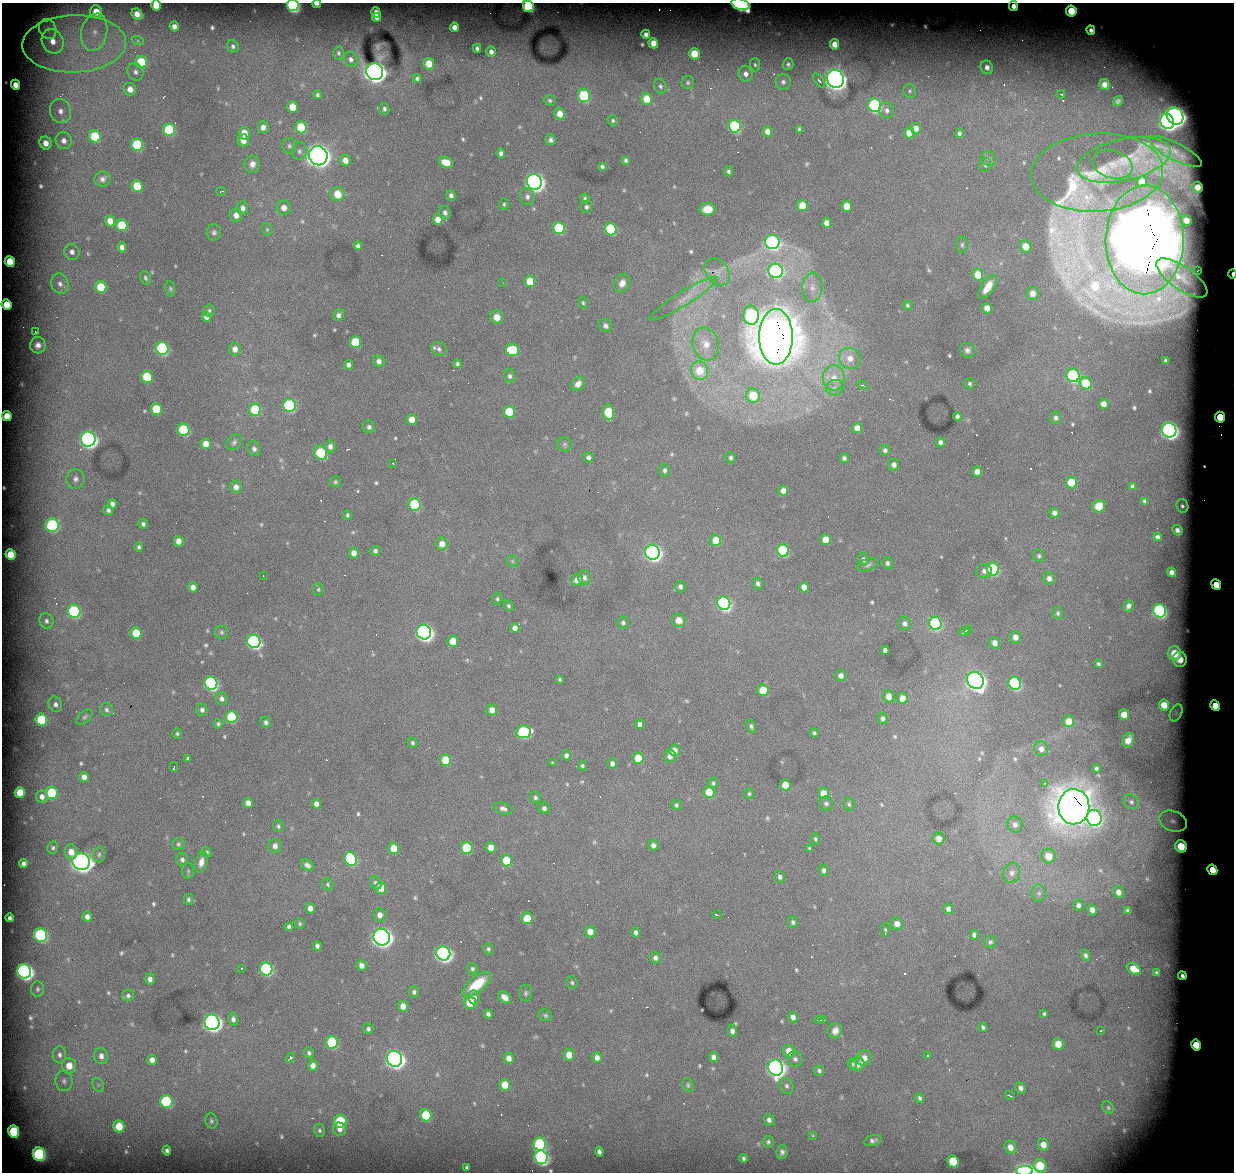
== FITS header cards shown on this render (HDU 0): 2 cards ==
NAXIS1  =                 1232 / length of data axis 1
NAXIS2  =                 1170 / length of data axis 2

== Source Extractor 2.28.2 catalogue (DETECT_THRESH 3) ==
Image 1232 x 1170 px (HDU 0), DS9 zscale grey, 1 PNG px = 1 image px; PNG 1236 x 1174 px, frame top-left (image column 1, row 1170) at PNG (2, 3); each listed source drawn as its Kron ellipse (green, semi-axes under 4 px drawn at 4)
Background 4930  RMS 32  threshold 96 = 3 sigma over >= 5 px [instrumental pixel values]
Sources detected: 660; of the 660, the 500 brightest by FLUX_AUTO listed and drawn (160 fainter detections omitted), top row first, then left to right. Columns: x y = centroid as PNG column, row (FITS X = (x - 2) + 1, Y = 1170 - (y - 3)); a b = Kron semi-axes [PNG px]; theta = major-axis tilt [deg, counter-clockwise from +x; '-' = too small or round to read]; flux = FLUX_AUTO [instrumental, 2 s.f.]
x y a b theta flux
317 4 4 2 - 1.2e+04
740 4 9 5 -18 4.3e+05
156 5 5 5 - 4.1e+04
293 5 6 5 - 4.9e+05
528 6 6 5 - 2.3e+05
1013 6 5 4 - 1.7e+04
1071 11 5 5 - 8.1e+04
96 12 6 6 - 3.8e+04
376 12 5 4 - 1.7e+04
137 14 6 5 - 2.2e+04
376 17 4 4 - 1.0e+04
174 26 5 4 - 1.2e+04
454 27 4 4 - 1.3e+04
48 29 10 8 -64 1.2e+04
1091 30 4 4 - 9.1e+03
94 32 19 13 77 5.3e+04
646 34 4 4 - 8.4e+03
53 41 12 10 -65 3.8e+04
138 41 6 4 -18 4.1e+03
653 43 5 4 - 2.2e+04
74 44 52 28 2 2.6e+05
835 44 5 4 - 2.4e+04
233 46 6 5 - 5.8e+03
477 48 4 4 - 5.8e+03
491 52 5 4 - 9.8e+03
339 53 6 5 - 4.3e+03
694 54 5 5 - 5.6e+04
351 59 8 6 -63 8.5e+03
141 62 6 6 - 1.1e+05
429 64 6 5 - 4.0e+04
788 64 5 5 - 5.5e+03
755 65 6 5 - 4.7e+03
987 67 7 6 - 1.1e+04
135 72 9 7 -67 1.0e+04
375 72 9 8 - 1.9e+06
746 74 8 7 - 1.3e+04
417 79 4 4 - 5.8e+03
835 79 9 8 - 2.0e+06
819 80 8 4 -53 6.6e+03
783 82 8 7 - 8.1e+03
688 83 7 6 - 5.4e+03
1104 84 5 5 - 1.3e+04
15 85 5 4 - 2.0e+04
660 86 7 6 - 5.9e+03
130 89 6 6 - 2.1e+04
910 91 7 6 - 5.7e+03
1061 94 4 2 - 4.3e+03
317 95 4 4 - 4.7e+03
584 96 6 6 - 2.3e+05
647 99 6 5 - 4.5e+04
550 100 6 5 - 4.2e+03
1118 101 5 4 - 5.8e+03
875 105 7 6 - 4.2e+05
292 107 6 5 - 4.8e+04
384 109 6 5 - 5.9e+03
887 110 8 7 - 9.3e+03
60 111 12 10 -70 2.4e+04
560 114 6 5 - 2.6e+04
1175 116 9 8 - 1.8e+06
613 120 5 5 - 3.7e+03
1167 121 8 6 -64 1.2e+06
735 126 6 6 - 3.3e+05
263 127 6 5 - 1.4e+04
301 127 6 5 - 8.8e+04
916 128 5 5 - 1.8e+04
799 129 4 3 - 4.1e+03
169 130 6 6 - 1.9e+05
767 131 5 4 - 1.9e+04
244 133 6 5 - 3.8e+04
909 133 5 5 - 2.8e+04
959 133 4 3 - 5.5e+03
95 136 6 5 - 1.2e+05
243 140 6 5 - 2.4e+04
551 140 5 5 - 7.4e+03
64 141 9 8 - 1.5e+04
46 143 6 6 - 2.1e+04
137 145 6 6 - 1.8e+05
289 146 8 7 - 6.0e+03
299 151 9 7 77 7.7e+03
1176 152 29 8 -27 2.2e+04
501 153 5 4 - 8.6e+03
318 156 10 9 - 2.5e+06
989 159 8 7 - 6.0e+03
345 160 6 5 - 1.9e+04
626 160 4 3 - 4.9e+03
1124 160 47 21 13 1.1e+05
446 162 7 5 -23 3.8e+04
252 164 8 8 - 1.4e+04
1112 164 20 13 -17 2.6e+04
985 165 7 5 71 4.4e+03
602 166 4 4 - 5.0e+03
728 171 5 4 - 5.1e+03
1097 173 66 39 3 1.8e+05
103 179 8 7 - 9.6e+03
534 182 8 7 - 1.4e+06
1142 182 5 5 - 2.6e+04
137 186 6 5 - 8.2e+04
1197 187 5 5 - 3.2e+04
221 191 4 3 - 5.0e+03
338 194 7 6 - 4.5e+04
451 195 5 4 - 8.0e+03
527 197 9 7 -81 1.0e+04
585 198 4 4 - 4.0e+03
504 204 6 4 -86 4.0e+03
802 205 5 5 - 4.1e+04
847 206 5 5 - 4.4e+04
586 207 6 5 - 6.5e+03
243 208 6 5 - 1.0e+04
284 208 7 7 - 1.7e+04
707 209 8 6 1 3.7e+04
445 213 6 5 - 8.1e+03
236 215 7 6 - 1.5e+04
438 219 5 5 - 2.1e+04
1186 220 5 5 - 1.7e+04
110 221 5 5 - 2.5e+04
826 223 5 4 - 1.6e+04
122 225 6 5 - 1.0e+05
559 228 6 6 - 1.7e+05
267 229 6 5 - 3.8e+03
611 229 6 6 - 2.1e+05
214 232 8 7 - 7.0e+03
1145 240 54 39 89 3.1e+07
772 242 7 7 - 5.7e+05
962 245 8 5 88 5.3e+03
358 246 4 4 - 6.9e+03
1026 246 6 5 - 3.4e+04
122 247 5 4 - 1.2e+04
72 252 8 7 - 1.3e+04
10 261 5 5 - 7.2e+04
1198 270 3 2 - 3.9e+03
776 271 7 7 - 4.3e+05
717 272 15 11 -51 1.8e+04
1232 274 5 2 - 2.4e+04
978 275 6 5 - 5.4e+04
145 278 7 5 -65 4.6e+03
1182 278 30 11 -35 2.4e+04
530 281 5 5 - 5.7e+04
503 283 2 2 - 4.2e+03
622 283 9 7 62 1.7e+04
60 284 10 8 -69 1.7e+04
101 287 6 5 - 7.5e+04
812 287 14 10 84 2.2e+04
988 287 14 6 57 3.0e+04
170 289 8 4 -83 4.0e+03
1033 293 6 6 - 2.0e+04
684 299 40 7 32 2.9e+04
583 303 6 4 -75 3.7e+03
7 305 5 5 - 6.6e+04
907 305 5 4 - 4.1e+03
987 308 5 5 - 2.5e+04
209 310 6 5 - 4.3e+03
338 315 6 5 - 9.3e+03
751 315 9 8 - 3.4e+05
206 317 5 4 - 1.2e+04
497 317 7 6 - 2.3e+04
605 326 7 6 - 7.5e+03
35 332 3 2 - 5.3e+03
776 337 28 16 90 1.4e+07
355 342 6 5 - 9.6e+04
706 344 17 13 -73 3.6e+04
38 345 8 7 - 1.3e+04
162 348 6 6 - 3.8e+05
235 349 6 5 - 1.7e+04
439 349 8 6 -31 6.8e+03
512 350 6 6 - 1.3e+05
967 350 7 7 - 8.7e+03
850 358 11 10 - 2.8e+04
379 361 6 5 - 1.2e+04
1166 361 4 3 - 4.1e+03
457 364 4 4 - 5.4e+03
348 365 4 4 - 8.2e+03
700 371 9 8 - 5.7e+04
1073 375 7 6 - 3.8e+05
510 376 7 5 -75 6.7e+03
147 377 6 5 - 1.1e+05
834 378 12 11 - 3.3e+04
970 383 5 5 - 4.8e+03
1086 383 6 5 - 8.0e+04
578 384 7 6 - 1.5e+04
862 385 5 3 - 4.1e+03
835 388 9 7 15 1.1e+04
753 396 7 6 - 7.4e+04
1104 404 5 5 - 1.7e+04
289 405 6 6 - 2.6e+05
156 409 6 5 - 9.3e+04
255 410 6 6 - 1.2e+05
509 412 6 5 - 9.0e+04
608 412 8 5 -85 1.0e+05
7 416 5 4 - 4.2e+04
957 416 4 4 - 7.5e+03
1220 417 5 5 - 2.0e+05
1056 418 6 5 - 7.4e+03
412 420 5 5 - 2.7e+04
369 427 6 6 - 6.4e+03
857 428 5 5 - 2.8e+04
184 430 6 6 - 2.1e+05
1169 430 7 7 - 1.2e+06
88 439 7 7 - 1.1e+06
234 442 9 6 50 6.2e+03
940 442 5 4 - 8.6e+03
206 444 5 5 - 2.5e+04
564 444 7 7 - 5.1e+03
330 447 6 5 - 1.1e+04
254 449 7 6 - 7.5e+03
885 450 5 5 - 6.9e+03
321 453 7 6 - 1.7e+05
588 457 5 5 - 8.0e+03
731 458 5 5 - 5.7e+03
844 458 4 4 - 6.5e+03
393 463 3 2 - 7.0e+03
894 465 6 5 - 1.1e+04
665 470 6 5 - 6.5e+03
977 472 5 4 - 1.8e+04
75 479 10 9 - 1.2e+04
335 482 5 5 - 4.1e+03
1071 482 6 5 - 6.2e+04
1132 486 4 4 - 6.7e+03
236 487 6 5 - 1.2e+04
783 491 5 5 - 1.7e+04
1145 501 4 3 - 4.1e+03
112 504 5 4 - 1.1e+04
415 504 6 6 - 1.9e+05
1099 506 6 6 - 4.4e+04
1182 506 7 6 - 6.0e+03
108 510 5 5 - 6.6e+03
1054 513 5 5 - 9.5e+03
347 515 4 4 - 4.4e+03
143 524 4 4 - 6.2e+03
52 525 7 6 - 3.3e+05
1177 530 5 5 - 1.0e+04
1157 537 4 4 - 5.7e+03
716 540 5 5 - 4.6e+04
826 540 5 5 - 3.8e+04
179 541 5 4 - 2.5e+04
442 544 6 6 - 2.1e+04
139 547 5 4 - 5.0e+03
783 550 6 6 - 2.3e+05
375 551 5 5 - 6.4e+03
652 552 7 7 - 1.2e+06
354 553 5 5 - 1.8e+04
11 555 5 5 - 6.7e+04
1039 556 6 5 - 4.7e+03
863 559 6 5 - 8.0e+03
512 561 6 5 - 3.7e+03
887 563 6 5 - 6.5e+03
868 565 10 6 21 7.2e+03
993 569 6 6 - 2.5e+05
984 571 7 7 - 9.1e+03
1172 572 5 4 - 1.3e+04
263 575 3 2 - 4.8e+03
584 578 7 6 - 7.7e+03
1049 578 6 5 - 1.2e+04
577 580 6 5 - 2.2e+04
758 583 6 5 - 7.4e+03
1216 585 5 5 - 1.3e+05
680 586 6 5 - 7.5e+03
193 587 5 4 - 1.6e+04
804 587 5 5 - 2.0e+04
318 589 6 5 - 3.8e+03
497 599 6 5 - 3.9e+03
724 603 7 6 - 6.9e+05
508 606 5 4 - 4.4e+03
1128 606 5 4 - 9.0e+03
74 611 6 6 - 3.0e+05
1159 611 7 6 - 5.1e+05
1058 613 6 5 - 4.4e+03
679 620 7 6 - 2.3e+04
46 621 8 7 - 8.8e+03
623 623 6 5 - 5.0e+03
905 623 6 6 - 8.2e+03
935 623 7 6 - 3.3e+05
515 628 5 4 - 1.3e+04
968 629 3 3 - 4.6e+03
222 632 6 6 - 4.9e+03
424 632 7 7 - 1.1e+06
964 632 5 3 - 5.7e+03
136 633 6 5 - 6.4e+04
1015 637 6 5 - 1.5e+04
254 641 7 6 - 5.6e+05
453 641 5 5 - 4.9e+04
995 643 6 5 - 1.5e+04
885 650 4 4 - 1.0e+04
1174 653 7 6 - 6.1e+04
1180 659 7 7 - 4.0e+04
1098 664 4 3 - 5.3e+03
841 676 6 5 - 1.2e+04
560 679 4 3 - 4.0e+03
975 680 9 8 - 1.6e+06
211 683 6 6 - 5.9e+05
1015 683 6 6 - 4.1e+05
763 690 6 5 - 7.2e+04
889 696 6 5 - 2.5e+04
902 698 5 5 - 2.5e+04
222 699 6 6 - 8.9e+03
55 704 8 6 -70 9.3e+03
1164 705 5 5 - 3.2e+04
1215 706 5 4 - 1.1e+05
106 710 6 6 - 6.0e+03
202 710 6 5 - 7.8e+03
492 710 5 5 - 2.2e+04
1176 713 9 5 65 8.1e+03
1124 715 5 5 - 3.0e+04
85 717 9 5 40 5.4e+03
232 717 6 6 - 1.4e+05
883 718 5 5 - 7.4e+03
41 720 6 5 - 1.3e+05
1069 721 6 5 - 3.5e+04
266 722 6 5 - 6.9e+03
218 724 5 4 - 5.1e+03
640 724 5 4 - 9.4e+03
751 726 7 4 -70 5.6e+03
523 732 7 6 - 2.4e+05
814 733 4 3 - 4.8e+03
177 734 5 5 - 4.0e+03
1128 740 7 5 64 1.7e+04
412 743 5 4 - 4.5e+03
1041 749 7 6 - 1.4e+04
674 750 5 5 - 2.2e+04
566 755 5 4 - 7.8e+03
670 756 6 6 - 1.3e+04
188 758 4 4 - 4.7e+03
638 758 6 5 - 5.3e+04
446 760 6 5 - 7.8e+04
553 763 4 3 - 4.1e+03
612 763 5 4 - 8.2e+03
582 766 4 4 - 4.7e+03
174 767 5 2 - 4.7e+03
1096 769 4 4 - 5.2e+03
84 777 5 4 - 1.5e+04
713 783 5 5 - 4.4e+03
1045 783 3 2 - 4.6e+03
785 785 5 5 - 4.7e+04
20 792 5 5 - 6.0e+04
709 792 5 5 - 5.2e+04
52 793 6 6 - 1.2e+05
823 793 6 5 - 3.1e+04
749 794 5 5 - 3.8e+03
42 797 6 6 - 1.3e+04
535 797 6 5 - 5.2e+03
1131 802 8 7 - 6.6e+03
248 803 5 4 - 1.7e+04
826 803 7 7 - 7.6e+03
316 804 5 4 - 1.3e+04
849 804 7 5 -75 4.5e+03
676 805 5 4 - 4.4e+03
1074 807 17 15 89 9.4e+06
503 808 9 5 -19 8.0e+03
544 808 6 5 - 6.7e+03
1094 818 8 7 - 4.3e+05
1173 821 14 10 -20 2.1e+04
1015 824 8 7 - 1.2e+04
278 826 6 5 - 4.5e+03
815 839 5 4 - 3.9e+03
939 839 6 5 - 1.7e+04
178 844 6 6 - 4.4e+03
653 845 5 5 - 9.6e+03
275 846 7 6 - 1.2e+04
1181 846 6 5 - 8.6e+04
53 848 6 5 - 5.2e+03
394 848 5 5 - 4.7e+04
467 848 6 5 - 1.5e+05
491 848 5 5 - 3.1e+04
810 848 4 3 - 4.1e+03
71 852 7 6 - 2.4e+04
207 852 6 4 -51 3.9e+03
99 854 8 6 88 5.7e+03
1048 856 7 7 - 3.7e+04
182 859 6 6 - 6.9e+03
351 859 7 6 - 2.4e+05
506 860 6 5 - 7.6e+04
81 862 9 8 - 1.8e+06
201 862 11 6 75 1.7e+04
23 863 4 4 - 8.2e+03
307 865 7 5 -37 9.0e+03
824 870 5 4 - 7.1e+03
1212 870 5 5 - 1.3e+05
188 871 8 5 -89 4.4e+03
1012 873 10 8 73 1.3e+04
780 877 6 5 - 6.7e+03
376 883 7 5 -60 6.2e+03
328 885 6 5 - 4.0e+03
381 888 6 5 - 4.0e+04
1118 892 6 5 - 1.4e+04
1039 893 8 7 - 8.5e+03
188 899 5 5 - 5.3e+03
1078 905 5 5 - 8.0e+03
310 908 5 4 - 1.5e+04
948 909 5 4 - 7.8e+03
1092 910 5 4 - 1.3e+04
1128 911 4 3 - 4.6e+03
379 915 6 6 - 1.4e+04
717 915 4 3 - 4.6e+03
87 917 5 5 - 1.2e+04
10 918 4 3 - 6.3e+03
527 918 6 5 - 6.2e+04
793 922 6 5 - 5.1e+03
300 924 5 5 - 4.0e+03
897 924 6 6 - 1.7e+04
289 927 4 4 - 6.2e+03
885 930 7 4 -90 4.3e+03
590 932 6 5 - 2.3e+04
636 933 5 4 - 7.8e+03
41 935 7 6 - 3.6e+05
974 935 5 4 - 7.1e+03
382 937 8 8 - 1.8e+06
990 942 6 6 - 5.0e+03
317 946 4 4 - 7.5e+03
488 949 6 5 - 4.9e+03
443 953 7 7 - 9.9e+05
1085 955 6 4 -75 6.2e+03
655 958 6 5 - 8.5e+03
361 965 5 5 - 1.5e+04
241 968 3 2 - 3.0e+04
266 969 6 6 - 4.1e+05
472 969 5 5 - 4.8e+03
1134 969 8 5 -32 3.8e+04
24 971 7 6 - 1.1e+06
1157 973 4 3 - 4.7e+03
1182 976 4 4 - 8.1e+03
150 979 5 5 - 9.7e+03
572 983 6 5 - 4.3e+03
477 984 17 7 39 8.5e+04
38 989 7 6 - 5.5e+03
414 992 5 5 - 5.8e+03
526 993 8 6 88 5.8e+03
128 995 6 5 - 6.1e+03
505 997 7 5 -44 1.6e+04
474 998 7 5 -79 1.0e+04
470 1002 6 5 - 6.0e+04
403 1006 5 5 - 2.1e+04
488 1014 4 4 - 7.1e+03
1044 1014 4 3 - 3.8e+03
545 1015 7 5 -26 4.5e+03
793 1017 5 4 - 1.3e+04
233 1019 7 5 -76 8.1e+03
819 1020 4 2 - 4.5e+03
823 1020 3 3 - 4.0e+03
212 1022 8 7 - 1.4e+06
983 1027 5 4 - 5.5e+03
368 1029 5 5 - 5.1e+03
1101 1030 3 2 - 4.2e+03
732 1031 5 5 - 8.7e+03
835 1031 7 6 - 1.2e+04
332 1042 6 6 - 1.9e+05
1058 1044 6 5 - 3.4e+04
1196 1045 6 5 - 1.1e+05
789 1051 6 5 - 3.4e+04
309 1053 5 4 - 5.0e+03
60 1055 8 6 87 8.6e+03
569 1055 6 5 - 3.3e+04
927 1055 3 3 - 7.1e+03
101 1056 8 7 - 1.5e+04
597 1057 5 5 - 1.4e+04
714 1057 5 4 - 1.2e+04
290 1058 6 3 46 6.4e+03
509 1058 5 5 - 1.7e+04
864 1058 8 7 - 1.7e+04
394 1059 8 7 - 1.6e+06
795 1059 8 7 - 7.4e+03
152 1060 5 4 - 1.5e+04
852 1064 5 4 - 3.9e+03
858 1064 7 6 - 1.8e+04
69 1066 8 7 - 3.3e+04
313 1066 5 4 - 1.4e+04
776 1068 8 7 - 1.3e+06
819 1071 5 5 - 5.2e+03
64 1081 10 8 -84 1.2e+04
98 1085 7 5 -61 5.2e+03
505 1085 6 5 - 4.1e+04
688 1085 7 5 -66 4.5e+03
786 1086 8 6 -63 6.1e+03
1020 1088 6 5 - 8.9e+03
1010 1096 5 2 - 5.3e+03
920 1098 5 3 - 4.9e+03
166 1101 6 6 - 2.4e+05
1108 1107 6 5 - 3.9e+03
426 1115 6 5 - 1.0e+05
769 1120 6 5 - 8.5e+03
211 1121 7 6 - 5.4e+03
340 1121 6 6 - 1.4e+05
119 1126 6 5 - 5.8e+04
339 1129 6 6 - 1.4e+04
319 1130 6 5 - 5.1e+03
14 1131 6 5 - 1.8e+05
813 1136 4 3 - 4.1e+03
873 1140 9 5 14 7.3e+03
768 1142 6 5 - 5.0e+03
540 1144 6 6 - 3.9e+05
1043 1145 6 5 - 2.0e+04
1010 1147 7 5 -61 1.9e+04
167 1151 5 4 - 7.0e+03
599 1152 5 4 - 6.7e+03
782 1152 7 5 84 7.1e+03
39 1154 7 6 - 4.3e+05
541 1157 7 6 - 7.6e+05
744 1158 4 3 - 4.5e+03
953 1161 6 5 - 1.0e+05
1040 1166 6 6 - 8.1e+04
467 1168 4 3 - 3.8e+03
1025 1171 8 4 1 7.3e+05
At the frame edge (FLAGS 8, measured only in part): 8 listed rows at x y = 317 4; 740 4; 156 5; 293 5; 528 6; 1013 6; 1232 274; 1025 1171
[160 fainter detections neither listed nor drawn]